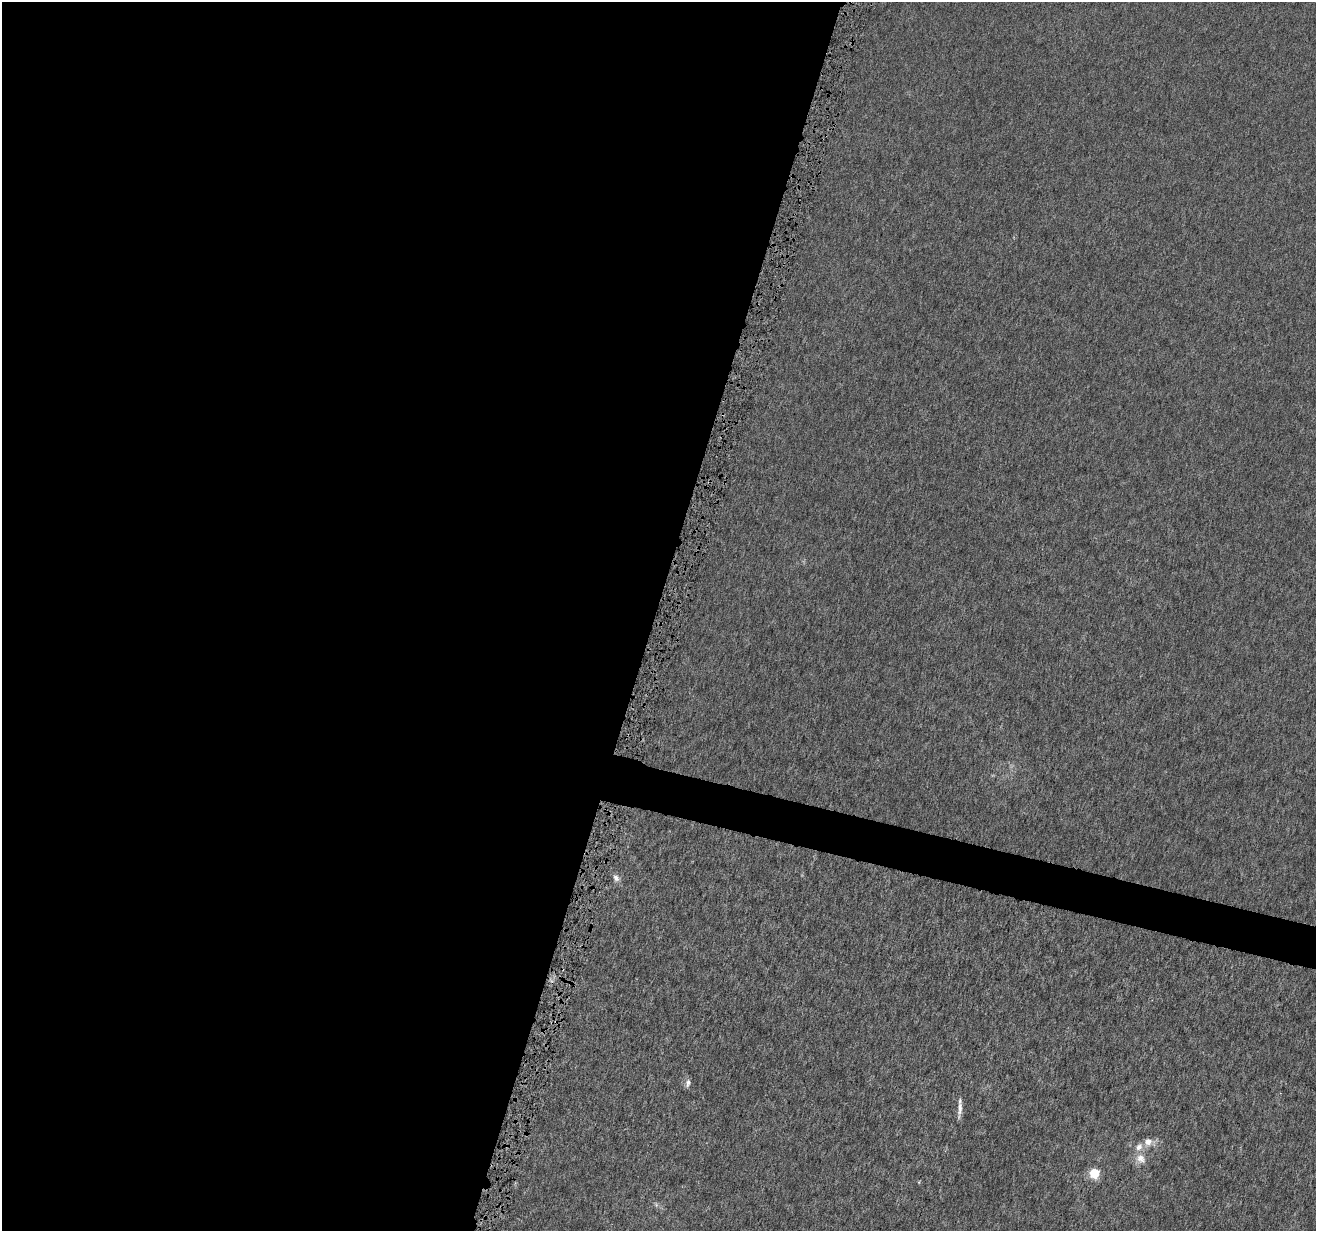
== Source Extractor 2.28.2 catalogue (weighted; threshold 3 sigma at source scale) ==
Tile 5 of 4 x 4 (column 1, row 2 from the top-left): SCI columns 12-1325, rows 2740-3968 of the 5271 x 5418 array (HDU 1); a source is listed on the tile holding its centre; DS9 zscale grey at full resolution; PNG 1318 x 1233 px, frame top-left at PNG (2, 2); no overlay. Shown black and unused: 52% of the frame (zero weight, under 4 of 8 exposures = <1% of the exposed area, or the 3 px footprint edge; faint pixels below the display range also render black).
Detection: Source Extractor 2.28.2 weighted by HDU 2 'WHT'; one run over the whole footprint, this tile lists its part. Background -1.52e-05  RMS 7.5e-04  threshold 0.00307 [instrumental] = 3 sigma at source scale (4.09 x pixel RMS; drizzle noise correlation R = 1.36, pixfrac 0.8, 0.0396/0.0396 arcsec/px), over >= 5 px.
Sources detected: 9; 1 inside a brighter listed object's ellipse — not listed separately; the other 8 listed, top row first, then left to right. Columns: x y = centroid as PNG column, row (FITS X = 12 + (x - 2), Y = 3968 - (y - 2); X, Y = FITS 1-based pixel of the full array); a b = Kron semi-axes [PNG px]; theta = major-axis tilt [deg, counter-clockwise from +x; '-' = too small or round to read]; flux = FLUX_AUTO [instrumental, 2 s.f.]
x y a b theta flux
616 878 10 7 -54 0.34
688 1083 11 6 71 0.27
960 1108 22 5 84 0.45
1148 1142 12 10 55 0.6
1141 1159 15 12 -49 0.74
1094 1173 5 5 - 4.4
919 1182 4 3 - 0.062
656 1205 6 5 - 0.14